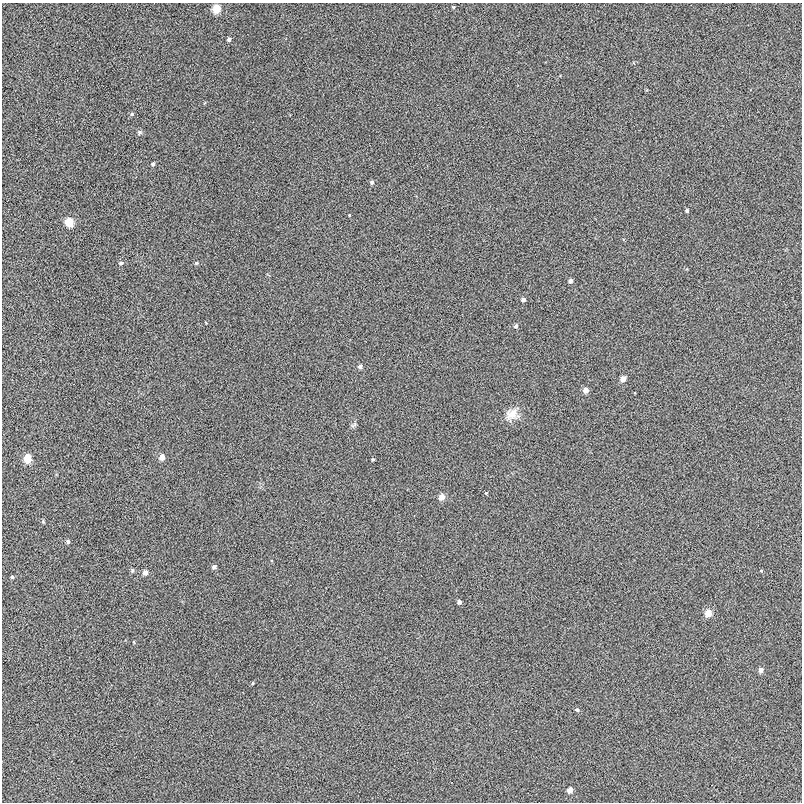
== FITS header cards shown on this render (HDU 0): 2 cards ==
NAXIS1  =                  800
NAXIS2  =                  800

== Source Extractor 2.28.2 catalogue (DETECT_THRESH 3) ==
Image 800 x 800 px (HDU 0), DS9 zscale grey, 1 PNG px = 1 image px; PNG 804 x 804 px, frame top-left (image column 1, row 800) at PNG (2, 3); no overlay
Background -3.01e-04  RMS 0.029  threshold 0.0872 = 3 sigma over >= 5 px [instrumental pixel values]
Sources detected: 38; all 38 listed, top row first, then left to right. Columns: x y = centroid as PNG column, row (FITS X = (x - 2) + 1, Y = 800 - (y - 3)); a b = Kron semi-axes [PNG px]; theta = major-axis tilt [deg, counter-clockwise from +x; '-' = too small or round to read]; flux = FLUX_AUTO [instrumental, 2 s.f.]
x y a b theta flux
453 7 5 4 - 2.1
216 9 5 5 - 45
229 39 4 4 - 4.6
132 114 5 5 - 2.7
140 132 6 6 - 3.8
153 164 5 4 - 3.5
372 182 5 5 - 3.9
687 211 4 4 - 3.7
349 215 3 3 - 1.5
69 222 6 5 - 52
121 263 6 4 3 4.1
196 263 5 4 - 2.2
570 281 5 4 - 5.9
523 300 5 4 - 5.8
515 326 6 5 - 3.7
360 367 5 5 - 5.1
623 379 5 4 - 16
585 390 5 5 - 12
511 414 18 13 46 23
354 425 10 4 36 4
162 457 5 5 - 16
27 459 6 5 - 43
373 459 3 3 - 2.2
486 493 4 3 - 1.8
442 497 5 5 - 16
43 521 5 4 - 2.3
68 542 5 4 - 3.6
214 567 5 4 - 5.9
132 570 5 4 - 3.7
761 571 4 3 - 1.4
145 573 5 5 - 11
12 577 4 4 - 2.8
459 602 5 4 - 5.3
708 613 5 5 - 26
761 670 5 5 - 8.2
253 683 5 3 - 1.8
577 710 5 4 - 3.4
570 790 5 4 - 14